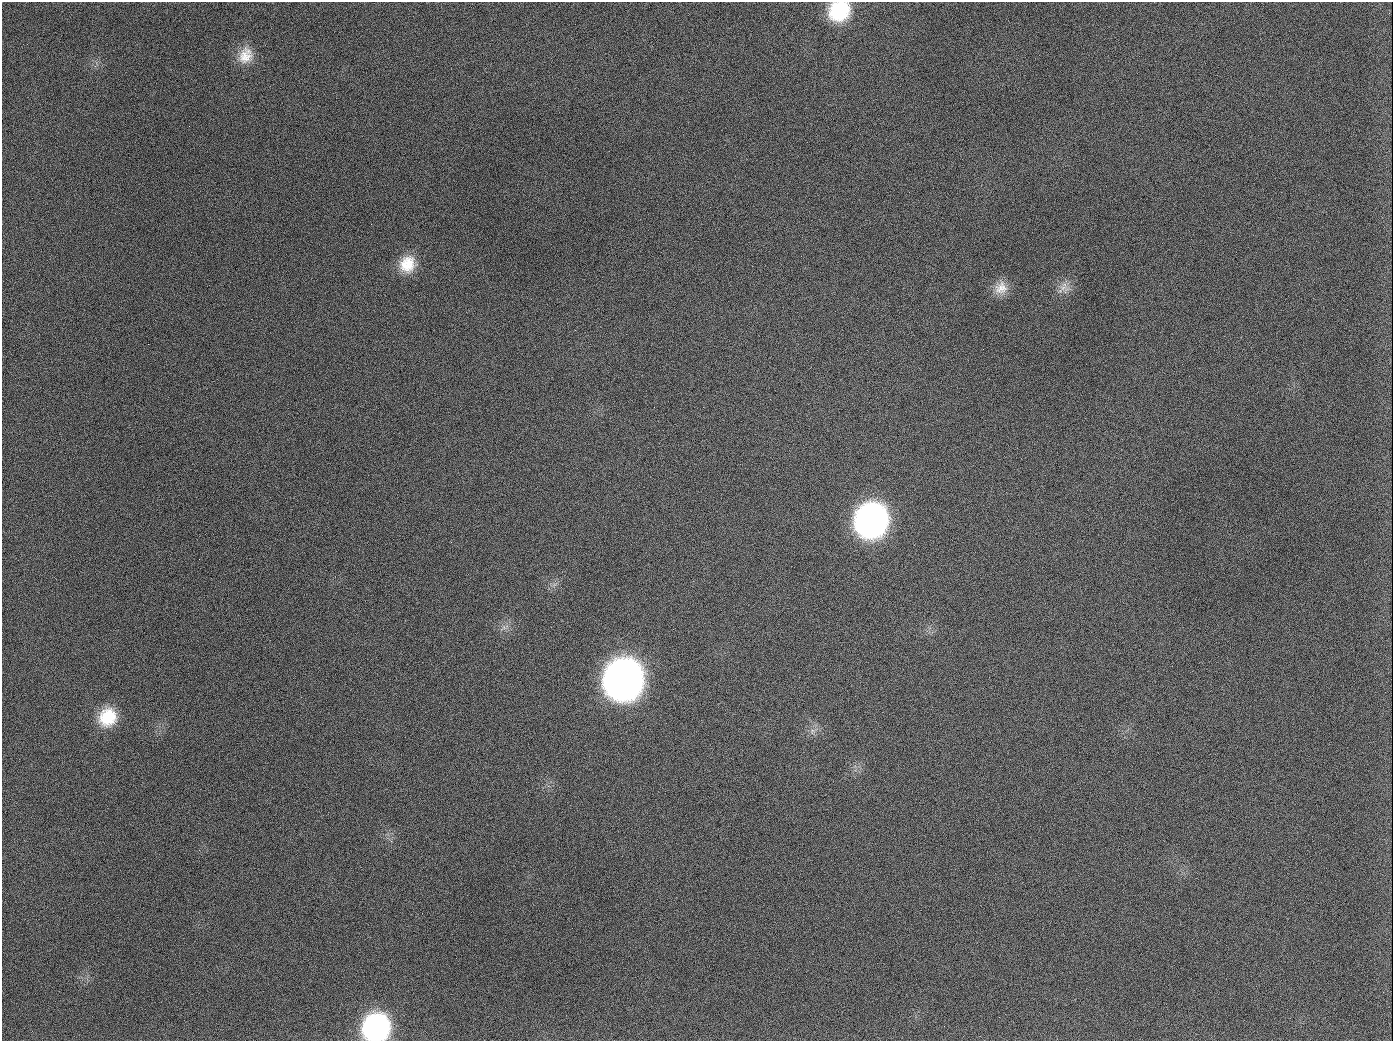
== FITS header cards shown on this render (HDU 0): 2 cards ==
NAXIS1  =                 1391
NAXIS2  =                 1039

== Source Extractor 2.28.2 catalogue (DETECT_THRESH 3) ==
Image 1391 x 1039 px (HDU 0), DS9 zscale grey, 1 PNG px = 1 image px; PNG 1395 x 1043 px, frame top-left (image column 1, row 1039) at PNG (2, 2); no overlay
Background 1450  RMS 68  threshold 204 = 3 sigma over >= 5 px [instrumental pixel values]
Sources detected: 14; all 14 listed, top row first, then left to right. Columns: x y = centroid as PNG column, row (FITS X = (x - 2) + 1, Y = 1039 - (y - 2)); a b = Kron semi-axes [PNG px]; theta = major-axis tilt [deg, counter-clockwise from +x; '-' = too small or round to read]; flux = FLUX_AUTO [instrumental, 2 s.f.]
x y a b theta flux
839 11 20 18 29 2.8e+05
246 55 22 18 66 9.3e+04
189 126 2 2 - 6.2e+03
407 264 21 19 65 1.3e+05
1001 288 19 16 39 6.9e+04
1063 288 20 11 -20 4.8e+04
654 407 3 2 - 3.5e+03
871 521 24 22 65 2.3e+06
504 628 7 4 -19 1.3e+04
623 680 25 23 72 5.4e+06
108 717 22 19 54 1.7e+05
812 731 10 4 78 1.5e+04
944 1026 2 2 - 4.3e+03
376 1027 22 20 49 9.1e+05
At the frame edge (FLAGS 8, measured only in part): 2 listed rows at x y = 839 11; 376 1027